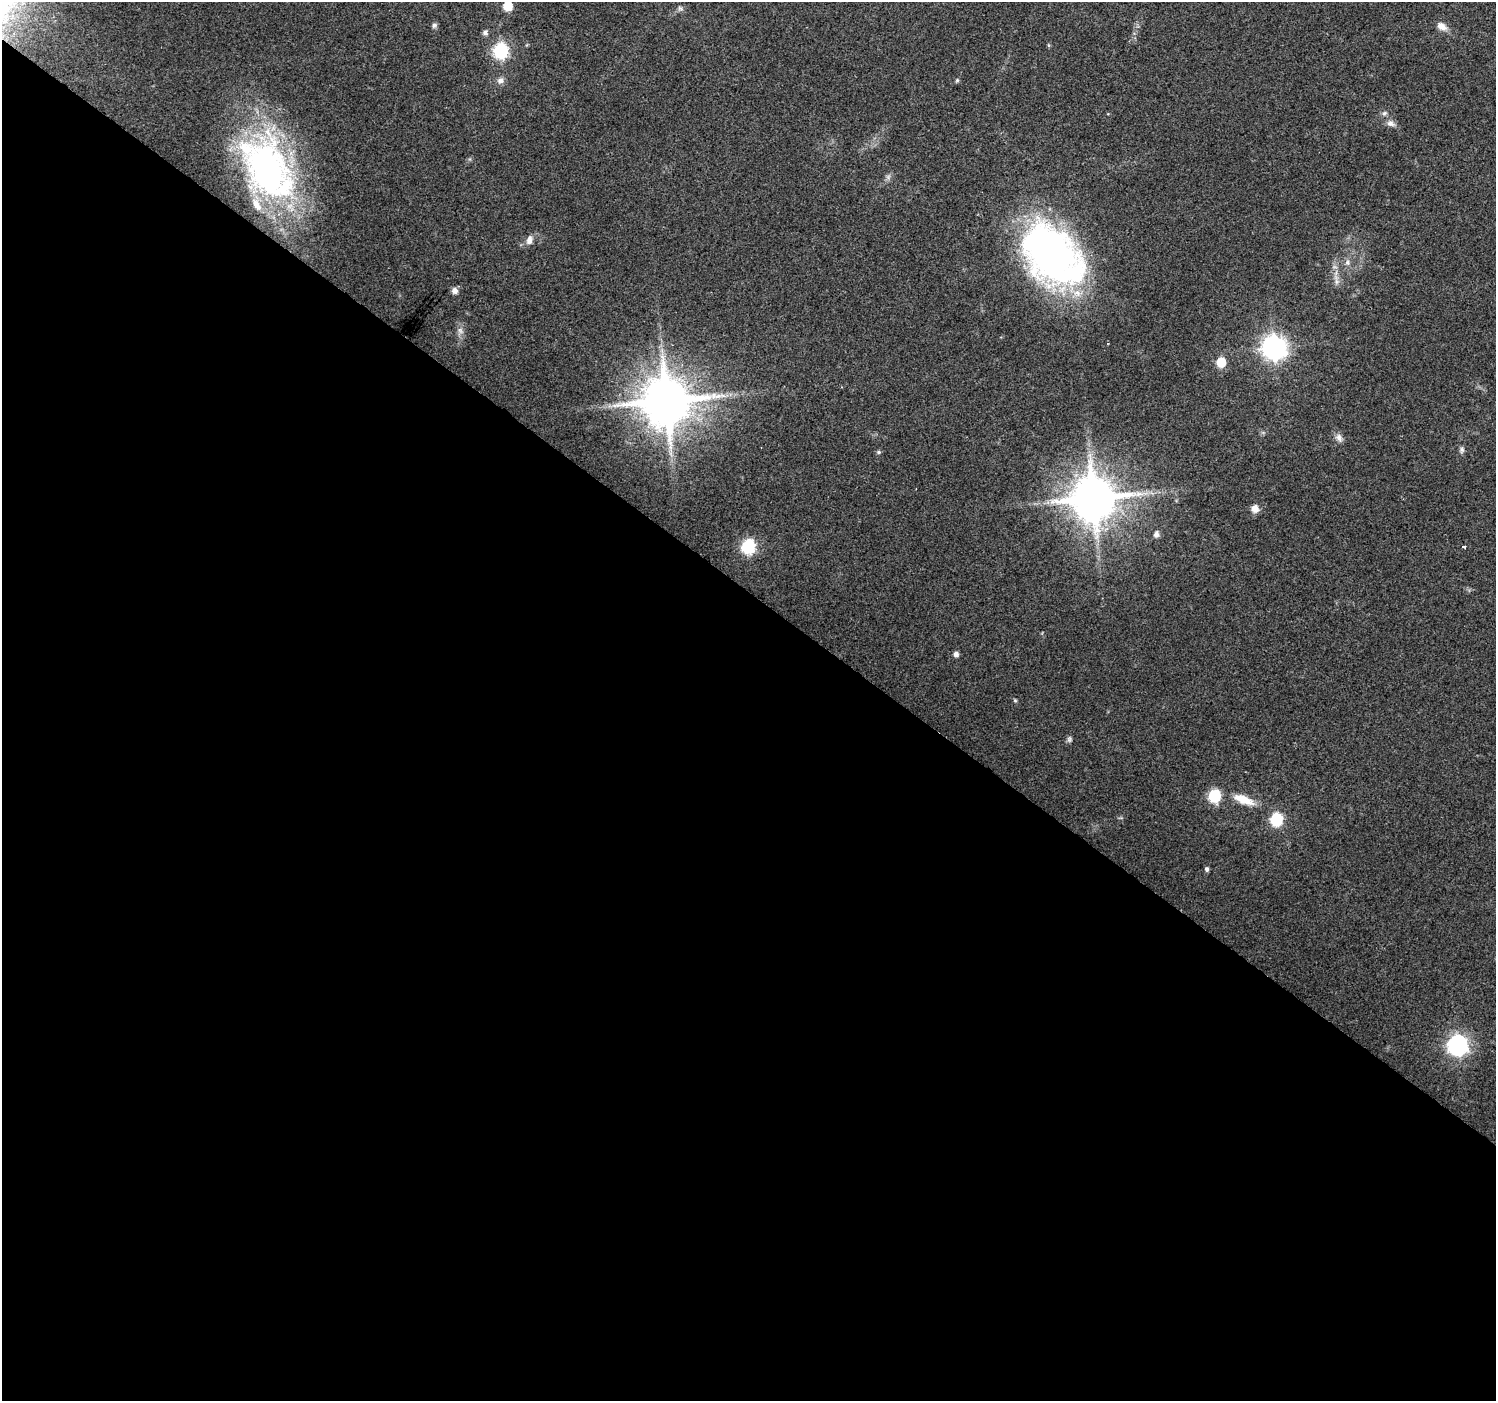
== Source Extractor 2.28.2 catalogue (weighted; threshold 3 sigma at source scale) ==
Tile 14 of 4 x 4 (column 2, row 4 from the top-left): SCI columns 1495-2988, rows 177-1575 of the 5982 x 6016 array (HDU 1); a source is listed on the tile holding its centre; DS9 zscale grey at full resolution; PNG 1498 x 1403 px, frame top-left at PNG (2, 2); no overlay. Shown black and unused: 58% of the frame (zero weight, under 2 of 3 exposures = <1% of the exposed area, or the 3 px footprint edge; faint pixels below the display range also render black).
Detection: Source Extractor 2.28.2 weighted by HDU 2 'WHT'; one run over the whole footprint, this tile lists its part. Background 0.0694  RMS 0.0075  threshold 0.0339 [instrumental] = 3 sigma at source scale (4.5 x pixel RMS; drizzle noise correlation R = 1.50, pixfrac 1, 0.0396/0.0396 arcsec/px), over >= 5 px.
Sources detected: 40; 1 too faint to see at this stretch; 1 inside a brighter object's white glare — not listed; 1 inside a brighter listed object's ellipse — not listed separately; the other 37 listed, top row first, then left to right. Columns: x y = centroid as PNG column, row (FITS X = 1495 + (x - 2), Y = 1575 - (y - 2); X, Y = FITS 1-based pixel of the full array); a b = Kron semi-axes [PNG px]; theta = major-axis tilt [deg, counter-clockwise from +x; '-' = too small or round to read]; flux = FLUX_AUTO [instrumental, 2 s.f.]
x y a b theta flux
508 6 6 6 - 20
680 8 8 5 -30 1.8
434 25 8 6 46 1.8
1442 26 12 8 -30 5.9
485 33 6 6 - 2.6
501 51 7 7 - 150
500 80 9 8 - 3.7
957 80 5 5 - 1
1384 113 7 6 - 1.8
1390 123 11 8 -26 3.7
268 168 85 51 -60 250
888 177 7 5 48 1.9
529 240 13 8 68 4.6
1052 258 67 51 -52 340
1348 262 7 7 - 2.7
1336 281 9 4 -90 2.4
455 291 9 7 -57 3.4
460 330 9 7 -73 3.3
1274 347 10 9 - 610
1221 362 6 6 - 24
667 401 14 13 - 4200
1339 438 11 8 -60 3.9
1462 450 8 6 -82 2
879 452 6 5 - 1.3
1094 498 12 12 - 3400
1255 509 8 8 - 6.2
1156 534 6 6 - 3.5
1464 546 3 3 - 2.3
748 547 7 7 - 130
956 654 5 5 - 3.3
1015 700 5 5 - 0.9
1069 739 8 6 -82 1.7
1214 796 7 6 - 81
1243 800 28 10 -22 15
1276 820 7 6 - 89
1207 869 5 5 - 1.9
1457 1045 8 8 - 350